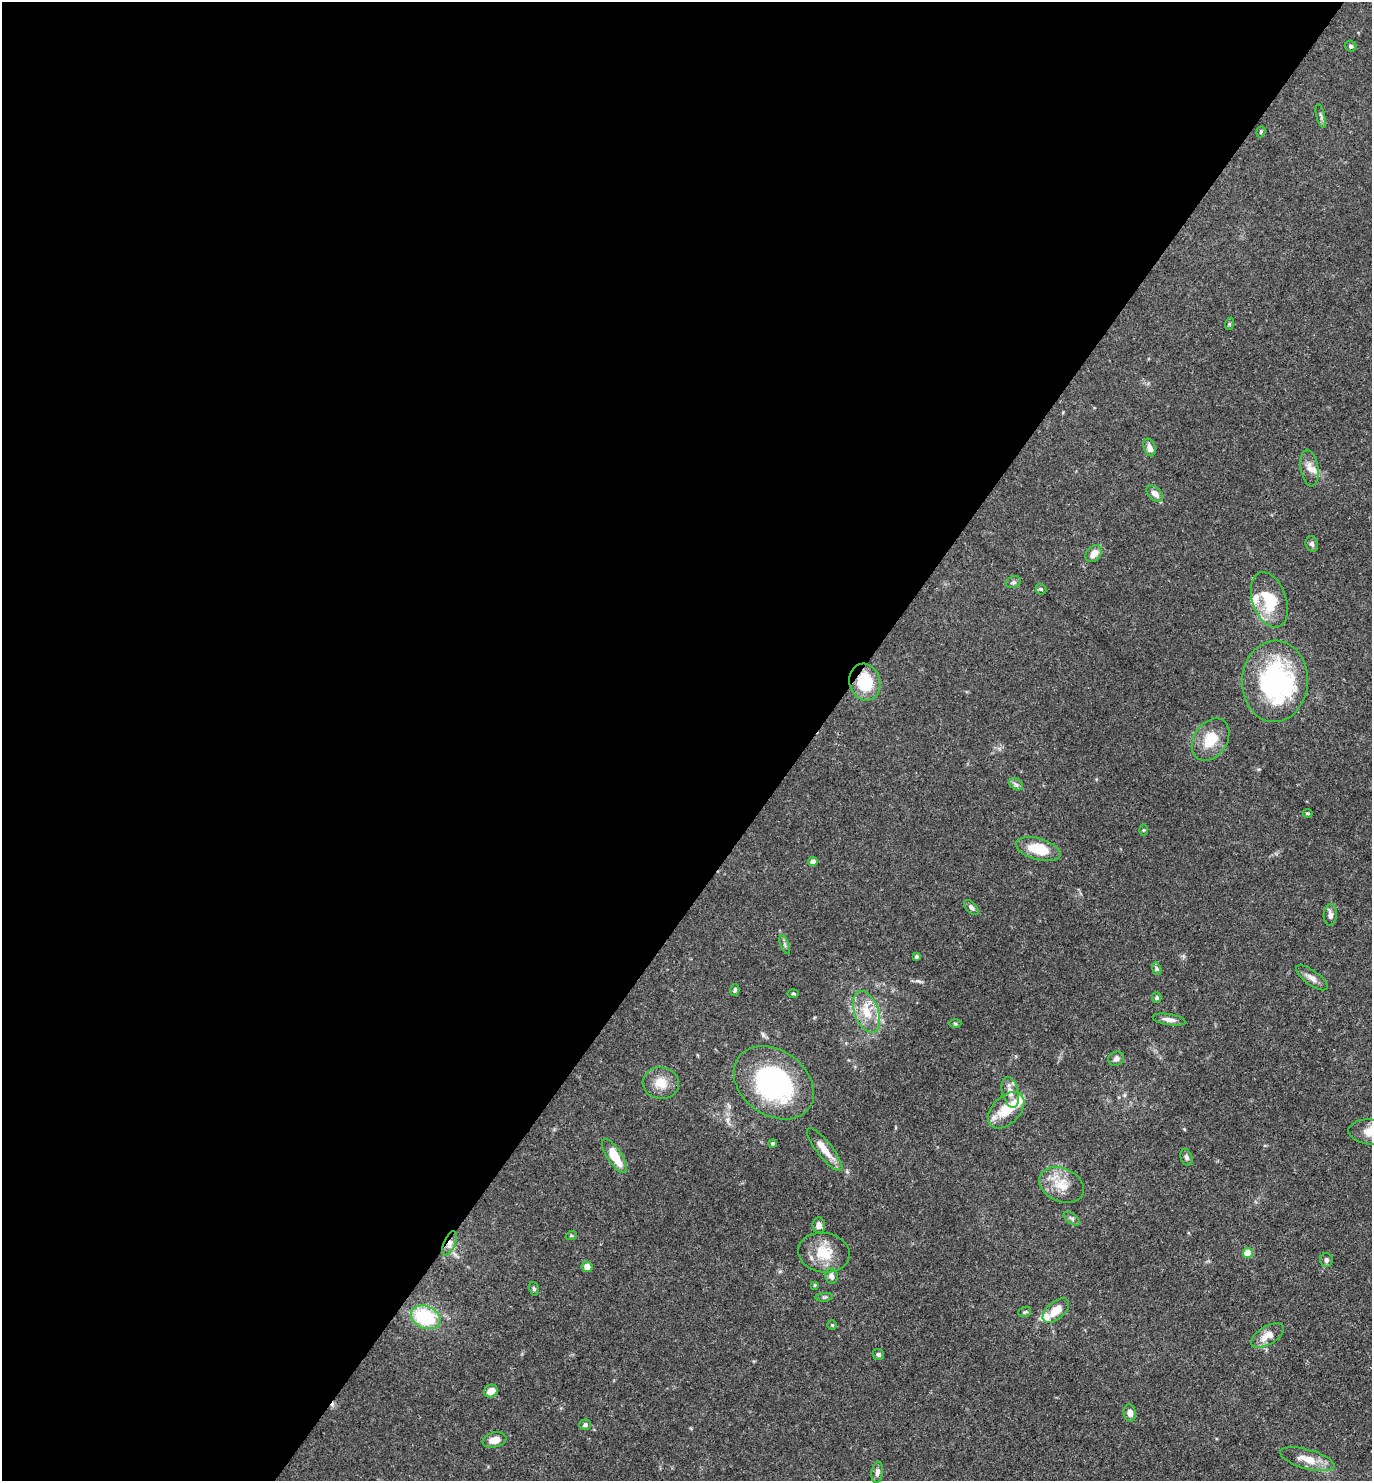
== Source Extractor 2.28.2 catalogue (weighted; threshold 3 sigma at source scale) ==
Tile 5 of 4 x 4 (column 1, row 2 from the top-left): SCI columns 151-1520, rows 2961-4439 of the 5923 x 5919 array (HDU 1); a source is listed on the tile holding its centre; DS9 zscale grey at full resolution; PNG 1374 x 1483 px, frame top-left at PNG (2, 2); each listed source drawn as its Kron ellipse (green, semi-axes under 4 px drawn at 4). Shown black and unused: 59% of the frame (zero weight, under 3 of 4 exposures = <1% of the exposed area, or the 3 px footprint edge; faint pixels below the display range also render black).
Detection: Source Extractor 2.28.2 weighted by HDU 2 'WHT'; one run over the whole footprint, this tile lists its part. Background 0.112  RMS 0.0043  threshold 0.0194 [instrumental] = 3 sigma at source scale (4.5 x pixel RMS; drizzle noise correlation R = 1.50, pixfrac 1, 0.05/0.05 arcsec/px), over >= 5 px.
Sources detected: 76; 2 inside a brighter object's white glare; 1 cosmic-ray / hot-pixel residue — neither listed nor drawn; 6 inside a brighter listed object's ellipse — not listed separately; the other 67 listed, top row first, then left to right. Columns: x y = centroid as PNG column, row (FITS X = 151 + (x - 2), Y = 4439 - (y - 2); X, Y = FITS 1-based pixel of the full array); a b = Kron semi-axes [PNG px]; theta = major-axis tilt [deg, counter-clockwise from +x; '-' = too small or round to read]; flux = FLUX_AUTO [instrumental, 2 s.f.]
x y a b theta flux
1351 46 6 5 - 1.1
1321 116 12 3 -76 0.93
1261 132 5 4 - 0.6
1229 324 6 4 72 0.54
1150 447 9 5 -70 2.7
1309 468 18 8 -81 3.5
1155 493 10 6 -44 2.8
1312 544 8 6 -72 1.3
1094 554 10 7 49 4.3
1013 582 8 5 20 0.98
1041 589 6 4 -43 0.67
1269 600 28 17 -71 17
1275 681 41 33 87 68
865 682 18 15 -75 16
1211 740 23 16 55 11
1016 784 7 5 -31 1.1
1308 813 5 3 - 0.64
1143 830 5 4 - 0.44
1038 849 23 10 -16 13
813 861 5 4 - 1.9
971 907 9 5 -48 1.4
1330 915 10 6 87 2.2
785 944 10 3 -69 0.83
916 956 3 3 - 0.96
1157 969 6 4 -73 0.74
1312 978 18 7 -36 2.6
735 990 6 4 74 0.84
793 993 5 3 - 0.47
1157 998 5 4 - 0.73
867 1012 22 12 -69 9.5
1169 1020 17 5 -9 2.7
955 1023 6 4 -1 0.54
1116 1059 8 7 - 1.6
661 1083 18 15 -6 6.7
774 1083 43 32 -36 69
1010 1092 16 8 -76 3.6
1006 1110 22 13 46 12
1371 1132 22 12 -5 5.3
773 1144 4 4 - 0.74
825 1150 27 7 -52 5.6
614 1156 20 7 -57 12
1186 1157 8 6 -71 1.5
1062 1185 23 16 -24 9.4
1072 1219 9 5 -35 1
819 1225 8 6 -86 2.1
571 1236 6 3 19 0.46
450 1243 13 5 67 2.4
824 1253 26 19 -9 12
1248 1253 5 5 - 14
1326 1260 7 6 - 1.2
587 1267 5 5 - 3.4
831 1276 8 6 -81 2
815 1285 4 4 - 0.41
534 1289 7 5 -73 0.79
824 1297 8 3 5 0.72
1056 1310 16 8 41 5.7
1025 1312 6 5 - 0.73
426 1317 15 11 -23 30
832 1325 5 4 - 0.52
1267 1336 18 9 30 5.5
878 1354 6 5 - 1.1
491 1391 7 6 - 3.7
1130 1413 8 6 -78 2.5
585 1425 6 5 - 1.4
494 1440 12 7 12 4.3
1307 1459 28 9 -16 7.3
877 1472 11 5 82 1.9
Overlapping masked pixels (flux is a lower limit): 2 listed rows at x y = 865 682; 450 1243
Isophote crosses this tile's border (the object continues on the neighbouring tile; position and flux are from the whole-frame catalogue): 1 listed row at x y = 1371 1132